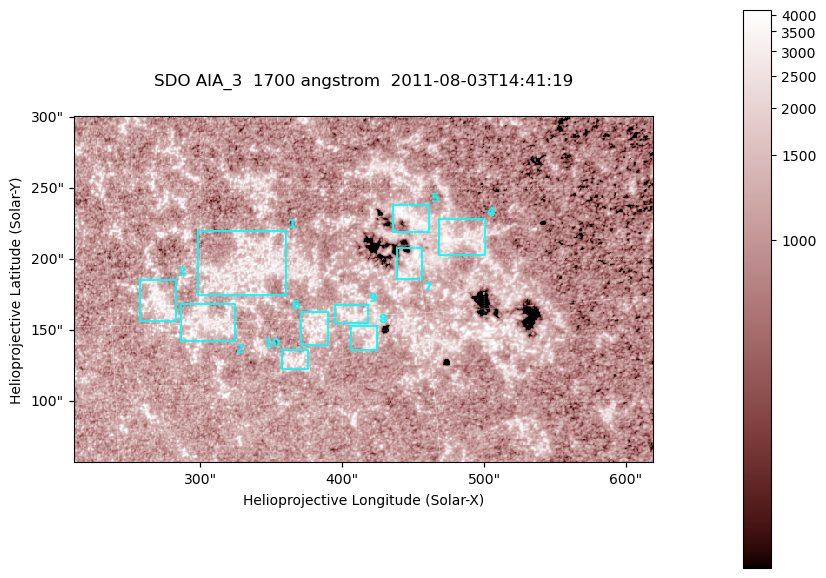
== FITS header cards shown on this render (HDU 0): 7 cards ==
TELESCOP= 'SDO     '           /
INSTRUME= 'AIA_3   '           /
WAVELNTH=                 1700 /
WAVEUNIT= 'angstrom'           /
DATE-OBS= '2011-08-03T14:41:19.711' /
CTYPE1  = 'HPLN-TAN'           /
CTYPE2  = 'HPLT-TAN'           /

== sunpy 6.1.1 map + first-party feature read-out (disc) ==
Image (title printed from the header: SDO AIA_3  1700 angstrom  2011-08-03T14:41:19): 666 x 399 px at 0.613 arcsec/px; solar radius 946 arcsec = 1543 px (partial field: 3.6% of the solar disc is inside the frame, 100% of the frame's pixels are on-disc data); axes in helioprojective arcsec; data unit not stated in the header (colour bar unlabelled)
Pointing: header CRPIX1/2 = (2049.23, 2048.32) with CRVAL1/2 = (0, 0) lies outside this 666 x 399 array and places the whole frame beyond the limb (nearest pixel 1.4 R_sun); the SolarSoft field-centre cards XCEN/YCEN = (414.7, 179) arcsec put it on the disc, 1967 arcsec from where CRPIX/CRVAL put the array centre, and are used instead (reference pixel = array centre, CRVAL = XCEN/YCEN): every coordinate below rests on XCEN/YCEN
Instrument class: DISC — disc imager (sunpy class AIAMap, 1700 A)
Bright regions (active regions / flare kernels): reference = the on-disc median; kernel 5 px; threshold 5 sigma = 1329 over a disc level ~1084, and >= 1.15x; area >= 265 px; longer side >= 5 px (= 3.1 arcsec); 10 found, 10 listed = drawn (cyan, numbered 1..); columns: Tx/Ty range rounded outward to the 2 arcsec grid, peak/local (2 s.f.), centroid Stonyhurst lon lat
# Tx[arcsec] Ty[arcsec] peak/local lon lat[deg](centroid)
1 298..360 174..220 3.5 +22 +17
2 286..324 142..168 3.5 +19 +15
3 256..284 156..186 3.3 +17 +16
4 468..502 202..230 4 +32 +18
5 434..462 218..238 3.8 +30 +19
6 370..390 138..164 3.3 +25 +15
7 438..458 186..208 4.4 +30 +17
8 406..426 136..154 3.2 +27 +14
9 394..418 154..168 3.2 +26 +15
10 358..376 122..136 3.1 +23 +13